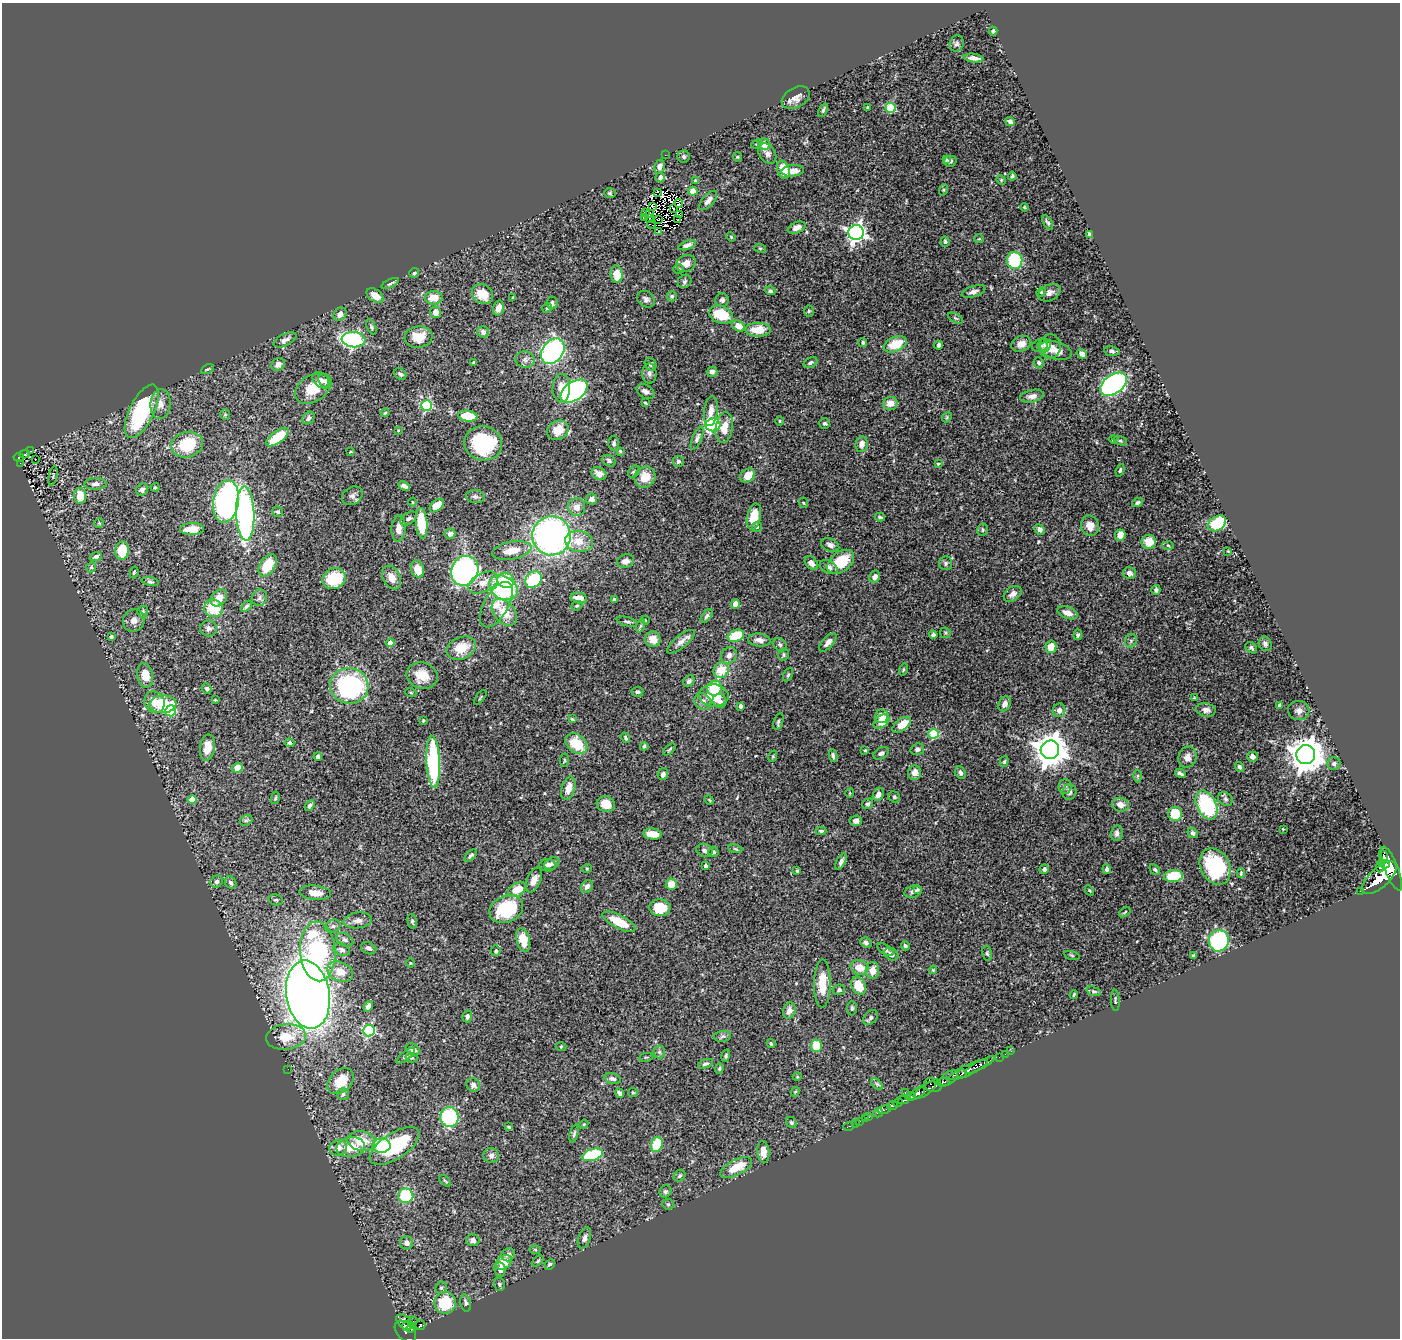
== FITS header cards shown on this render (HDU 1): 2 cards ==
NAXIS1  =                 1398
NAXIS2  =                 1336

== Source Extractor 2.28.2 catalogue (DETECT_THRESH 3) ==
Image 1398 x 1336 px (HDU 1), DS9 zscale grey, 1 PNG px = 1 image px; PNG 1402 x 1340 px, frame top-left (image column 1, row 1336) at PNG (2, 3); each listed source drawn as its Kron ellipse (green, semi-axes under 4 px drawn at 4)
Background 0.461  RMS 0.021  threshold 0.0633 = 3 sigma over >= 5 px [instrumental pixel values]
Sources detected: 491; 2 with non-positive FLUX_AUTO (blend fragments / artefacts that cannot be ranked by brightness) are neither listed nor drawn; the other 489 listed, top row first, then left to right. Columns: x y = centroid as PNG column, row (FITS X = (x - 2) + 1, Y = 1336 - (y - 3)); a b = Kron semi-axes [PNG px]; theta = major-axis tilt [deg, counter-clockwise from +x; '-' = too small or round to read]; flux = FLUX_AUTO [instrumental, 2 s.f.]
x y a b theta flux
993 31 4 3 - 2.3
957 44 8 7 - 3.6
974 58 10 4 -7 7.6
796 98 15 10 29 10
868 107 3 3 - 1.7
890 108 5 5 - 72
823 110 7 3 65 2.1
1010 122 5 4 - 4.1
757 144 5 4 - 1.8
764 144 6 5 - 15
767 153 11 8 -56 5.9
665 155 2 2 - 48
684 156 6 6 - 3
737 157 4 4 - 1.5
947 160 4 3 - 1.5
950 161 6 5 - 3.8
659 167 7 5 81 6.9
783 170 9 6 -71 24
793 171 11 5 6 12
1012 176 4 3 - 2.4
660 177 5 5 - 5.9
1001 180 5 4 - 1.6
695 181 4 3 - 1.8
943 190 6 3 71 1.6
693 191 4 4 - 27
658 192 4 3 - 650
610 193 6 5 - 2.2
708 201 12 5 48 7.2
679 203 4 2 - 0.99
652 206 4 3 - 3.6
1024 207 4 3 - 1.2
673 208 4 2 - 1.6
645 213 3 3 - 3.7
650 214 3 2 - 0.46
679 215 3 2 - 2.3
644 218 4 3 - 12
650 219 3 2 - 1.5
659 219 3 2 - 1.7
678 220 2 2 - 0.92
1048 222 8 4 -59 3
651 225 4 2 - 0.24
797 228 9 5 21 7.4
659 232 3 3 - 1.7
856 233 7 7 - 550
1089 234 4 3 - 3.1
731 237 5 4 - 1.3
979 239 5 4 - 1.5
945 242 5 4 - 2.5
687 245 9 4 19 5
760 248 6 4 -18 1.5
1015 260 8 7 - 78
686 263 10 8 28 12
678 269 5 5 - 2.1
414 273 5 4 - 2.8
617 274 9 6 -84 30
685 281 7 6 - 3.3
390 283 9 3 25 3.1
770 291 5 4 - 2.6
974 292 12 5 16 6.4
1041 292 5 4 - 1.6
1049 293 12 8 28 7.6
482 294 11 9 -37 24
375 296 9 6 -34 13
672 296 5 5 - 2.5
513 297 3 3 - 1.4
434 298 9 6 0 19
646 299 9 7 -39 5
722 300 7 6 - 4.1
552 303 6 5 - 4.2
498 308 8 5 75 11
547 308 5 4 - 2.3
809 311 5 5 - 1.9
436 312 6 5 - 8.9
340 314 7 6 - 7.2
721 315 12 8 -17 40
955 318 8 4 -27 2.3
738 326 6 5 - 14
371 327 8 4 -66 2.5
758 330 12 7 -1 24
483 332 6 5 - 5.4
418 337 14 10 8 27
285 340 12 6 27 6.2
354 340 12 7 -5 270
863 343 4 4 - 2.3
895 344 12 7 23 35
1021 344 10 7 21 12
938 345 4 3 - 3.5
1044 345 7 6 - 3.5
1040 346 8 6 15 3.6
1050 346 12 10 85 9.4
1056 350 16 9 -17 13
553 351 14 10 53 270
1112 351 8 5 -8 2.9
1082 354 6 4 -33 6.5
525 360 10 8 -2 6.3
474 363 3 3 - 2.2
810 363 7 5 27 3
1039 363 6 5 - 3.3
278 364 7 6 - 6.1
651 364 6 5 - 5.3
207 369 7 3 26 1.6
712 372 5 5 - 5.8
649 373 10 7 -89 5.5
400 374 6 5 - 3.5
321 380 9 6 -44 5.6
325 381 8 6 -51 4.4
1114 384 15 9 35 410
561 388 14 8 90 17
313 389 19 13 32 31
574 391 15 9 35 270
645 392 10 6 -29 6.3
1032 396 12 6 11 8.2
645 403 4 3 - 1.5
890 403 7 6 - 14
160 404 15 10 84 13
427 405 5 5 - 130
142 411 29 12 64 150
711 411 15 6 82 9.6
385 413 4 4 - 2
225 414 5 5 - 2.2
468 416 10 5 -8 43
947 417 6 4 48 1.7
308 418 7 5 49 4.5
780 421 5 3 - 1.2
824 423 6 5 - 2.5
713 425 7 6 - 170
724 427 15 8 82 20
398 430 3 3 - 0.98
558 430 11 9 32 24
278 437 13 6 37 52
697 438 12 4 67 4.4
1113 439 4 3 - 1.4
1120 441 7 4 -19 2
483 443 19 17 -12 96
614 443 7 5 -88 3.2
862 444 8 6 81 10
187 445 16 12 15 57
30 451 3 2 - 0.95
620 451 4 4 - 1.9
351 452 4 2 - 1
25 454 5 3 - 33
19 457 5 4 - 46
35 459 2 2 - 1.5
609 461 7 5 -29 3.5
678 461 5 5 - 3.5
20 463 2 2 - 5.2
938 464 3 3 - 1.4
1120 470 6 3 71 1.9
634 472 7 5 45 2.4
599 474 8 6 -27 9.3
53 476 10 3 78 1.4
748 476 8 6 41 15
645 477 11 10 - 22
96 484 11 6 3 6.2
404 486 6 4 -26 4.6
155 487 4 4 - 1.4
142 489 6 5 - 4.3
80 496 8 6 -87 31
352 496 11 8 36 5.8
475 497 9 6 -5 4.3
592 499 5 5 - 5.1
226 501 21 12 81 470
412 502 4 3 - 1
804 503 5 3 - 1.2
1137 503 6 4 28 3
437 506 8 5 42 26
576 507 9 8 - 10
278 512 5 5 - 2.6
245 514 27 9 -88 390
754 516 13 6 77 32
880 517 5 3 - 2.2
409 518 9 5 34 4.5
99 523 5 5 - 1.9
422 523 15 6 -86 56
1217 523 10 7 32 57
1090 526 10 9 - 13
757 527 5 5 - 1.9
398 528 13 7 87 12
192 529 12 6 2 23
1040 529 6 4 -43 5.5
983 530 6 5 - 2.3
450 534 5 5 - 5.5
1120 535 6 5 - 11
552 536 19 19 - 500
579 541 14 10 -8 22
1149 542 7 7 - 22
830 545 9 6 -20 6.3
1168 545 6 4 -4 2.2
122 550 9 7 83 37
512 550 20 8 11 22
1228 551 2 2 - 1
96 556 6 4 22 4.4
625 561 9 6 20 7.8
841 562 15 9 37 50
811 563 7 5 -45 6.6
946 563 7 6 - 3.2
268 565 12 7 58 40
91 567 5 4 - 2.2
829 567 9 6 -27 4.9
417 569 9 6 -72 25
465 571 15 13 62 390
134 572 6 4 73 2.1
1129 573 6 6 - 7.5
392 577 12 8 -61 14
875 577 6 5 - 7.7
334 579 12 10 26 55
506 580 8 7 - 28
533 580 9 7 44 75
150 581 9 4 -11 2.7
483 583 16 9 27 17
503 588 15 11 -30 160
1156 590 5 4 - 3.2
1013 594 10 6 38 7.2
219 598 9 7 46 15
260 598 8 7 - 5
579 598 8 5 -12 13
614 600 4 3 - 2.5
735 604 5 4 - 8.1
496 605 25 12 61 20
246 606 6 4 45 3.6
577 606 6 4 21 2
214 608 9 8 - 45
143 612 6 5 - 2.5
504 612 15 10 -49 25
1068 613 10 6 -20 11
707 616 8 4 52 3.2
134 620 11 10 - 9.3
645 620 4 2 - 0.87
627 622 10 4 -14 3.6
640 626 7 4 70 2.2
209 628 8 8 - 6.1
945 633 6 5 - 2
933 635 4 4 - 5.2
1078 635 5 4 - 2.6
736 636 8 5 21 44
111 637 4 3 - 2.4
653 639 8 7 - 15
759 640 11 6 -9 8.9
1131 641 7 6 - 3
681 642 17 6 38 9.1
828 642 11 5 48 9
390 643 4 4 - 22
1265 644 7 6 - 3.9
780 645 7 6 - 3.5
1051 647 6 5 - 21
461 648 15 10 23 29
1251 648 6 5 - 3.1
729 655 9 7 53 6.8
784 655 6 5 - 2.5
903 669 6 4 71 1.8
721 670 8 7 - 29
145 675 12 7 -78 23
788 675 7 4 63 2.3
422 676 16 13 -20 25
689 681 6 5 - 3.7
349 686 19 18 - 220
207 688 5 4 - 2.9
714 688 7 7 - 41
637 692 6 5 - 2.9
411 693 5 3 - 1.4
714 695 15 11 -2 42
480 697 9 2 55 1.3
1194 698 4 3 - 1.1
215 700 3 3 - 1.3
703 701 9 7 -34 8.6
720 701 7 6 - 5.5
155 702 11 10 - 19
163 704 13 9 3 63
1005 704 8 5 64 6.6
1279 705 4 3 - 2
741 706 4 3 - 3.6
1059 710 7 6 - 7.5
1206 710 10 7 -11 7.1
171 711 5 5 - 76
1299 711 11 9 -4 7.4
881 716 7 6 - 8.3
572 719 4 3 - 1.5
423 721 4 3 - 1.6
778 721 8 4 72 2.5
881 721 9 6 40 29
902 725 11 5 37 28
933 734 5 5 - 66
625 738 5 4 - 2.2
289 743 5 4 - 2.9
576 744 12 8 -39 46
644 746 4 3 - 2.3
207 748 13 7 81 22
669 749 7 4 41 2.2
917 749 7 5 18 4.2
865 750 4 3 - 1.6
1050 750 9 9 - 2700
881 753 8 5 31 4.7
1306 755 9 9 - 3300
318 756 4 4 - 4.6
773 756 6 3 72 1.6
833 756 6 3 -80 3
1187 757 11 9 74 9.4
1252 757 5 5 - 8.4
564 760 7 3 83 1.6
433 762 26 6 -87 160
1004 762 5 4 - 2.2
1334 763 7 6 - 4
1239 767 5 4 - 3
237 768 6 5 - 14
915 773 7 6 - 11
960 773 6 5 - 3.7
1180 773 5 3 - 3.5
663 774 6 5 - 4.6
1138 776 6 4 89 1.9
1065 786 7 6 - 4.1
568 788 12 6 74 14
1069 792 8 7 - 5.3
850 793 4 3 - 1
878 794 7 5 63 7.3
894 797 6 5 - 2.4
275 798 6 3 76 2
192 799 4 4 - 25
1225 799 8 6 -36 3.7
709 800 5 4 - 1.5
606 804 9 8 - 17
868 804 6 4 33 2.7
1120 805 8 7 - 10
1207 805 15 9 -64 130
310 806 6 3 53 3.9
1175 814 7 7 - 33
246 820 7 5 27 2.9
856 821 6 5 - 5.1
1283 829 3 3 - 0.88
821 831 5 3 - 2.3
1117 833 8 6 77 5.3
1193 833 6 4 -47 3.5
653 834 9 5 -6 17
735 849 7 3 -9 1.7
704 850 8 6 -18 4.5
713 852 5 5 - 3.8
471 856 8 4 44 3.4
1383 856 7 3 -71 110
841 862 9 4 63 4.8
552 863 8 5 27 4.1
1384 864 5 4 - 140
547 865 8 6 0 4.8
706 866 3 3 - 4
1380 866 6 3 83 96
1215 867 19 14 -61 110
587 868 5 3 - 1.2
1391 868 23 6 -69 1000
1044 869 5 4 - 3.3
1107 869 5 4 - 3
1155 869 6 4 -49 1.9
797 871 4 3 - 1.6
1241 873 5 3 - 1.7
1174 876 9 6 8 52
1379 878 21 9 42 1400
534 880 13 6 67 11
217 882 6 5 - 3.8
231 883 6 5 - 4.1
671 884 5 5 - 22
587 887 7 5 54 5.3
517 890 10 6 33 29
917 890 4 4 - 2
1089 890 5 3 - 1.4
913 891 9 6 18 5.2
1360 891 2 2 - 5.4
315 893 16 7 -6 17
276 900 7 5 -13 2.6
660 908 10 8 -3 39
506 909 17 13 23 80
1125 912 6 3 36 1.5
358 920 14 8 7 7.7
412 921 7 4 -78 2.7
619 922 18 6 -27 33
333 926 8 6 25 4.4
345 940 9 6 -31 4
523 940 12 6 -77 25
1219 941 11 10 - 220
866 943 6 5 - 4.1
905 946 4 3 - 2.4
369 948 8 5 -24 5
342 950 9 6 -21 4.6
885 950 9 5 -32 3.2
318 951 30 17 -86 220
496 951 5 4 - 2.7
987 953 7 5 -79 2.6
891 954 8 5 -34 5
1072 955 8 3 -14 1.7
1193 955 3 2 - 1.7
410 963 4 3 - 1.1
859 967 9 7 -14 19
873 970 8 6 -89 15
933 970 4 3 - 1.5
340 972 13 9 -24 17
822 983 24 8 89 30
859 986 9 7 -60 31
839 990 6 5 - 3
1094 991 7 4 -18 2.2
308 995 34 21 -81 1700
1074 995 4 3 - 1.8
1115 1000 10 2 -87 1.9
368 1006 6 4 58 5.2
852 1008 7 5 -90 2.9
789 1011 8 6 71 8.3
467 1016 6 4 73 3.8
871 1017 8 5 46 4.3
369 1031 6 6 - 160
723 1036 8 5 7 2.9
286 1037 20 12 6 37
771 1044 4 3 - 1.6
816 1046 6 5 - 32
561 1047 5 3 - 1.4
413 1049 8 5 -34 6.5
1011 1051 3 2 - 3.4
659 1052 6 6 - 2.8
1005 1054 2 2 - 4.8
406 1056 11 4 39 4.3
726 1056 6 3 73 2.3
646 1057 7 3 9 1.9
999 1057 2 2 - 7.9
411 1058 6 4 1 2.5
705 1064 8 4 20 3.1
980 1065 17 3 29 150
719 1068 5 4 - 1.9
288 1069 2 2 - 9.1
968 1070 21 5 25 250
962 1074 5 2 - 75
797 1077 4 3 - 1.1
949 1078 11 5 37 130
613 1079 8 5 -17 4.6
341 1081 15 10 43 31
943 1082 6 3 7 53
877 1084 7 4 -45 2.5
473 1085 7 6 - 6
933 1085 9 7 -18 80
925 1090 13 5 35 150
795 1092 5 3 - 1.4
619 1093 5 3 - 3.1
633 1093 5 4 - 1.7
905 1093 3 2 - 6.1
917 1093 9 5 37 370
343 1094 6 6 - 2.8
911 1097 5 3 - 120
903 1100 5 3 - 150
898 1102 5 3 - 95
893 1105 5 3 - 88
884 1109 7 3 16 76
878 1113 5 3 - 27
449 1117 10 9 - 120
869 1117 3 2 - 5.8
865 1119 2 2 - 1.2
860 1121 2 2 - 3.7
791 1122 6 5 - 2
856 1123 2 2 - 2.1
584 1124 5 3 - 1.5
849 1126 5 3 - 11
509 1127 4 3 - 1.9
574 1134 9 3 75 2.5
361 1141 14 10 -12 31
657 1144 7 5 69 50
381 1146 9 7 2 67
395 1146 28 13 33 99
351 1147 14 10 8 25
338 1148 9 8 - 12
763 1152 11 6 -86 15
491 1155 7 7 - 5.9
593 1155 10 5 18 87
736 1167 17 7 27 29
679 1176 6 5 - 3.1
445 1181 7 2 -42 1.4
665 1191 6 5 - 3
406 1196 7 7 - 74
668 1204 6 5 - 2.4
584 1238 11 6 72 5.9
473 1240 7 6 - 5.7
406 1243 6 6 - 7.5
535 1249 6 4 -1 1.8
508 1255 7 6 - 6.8
538 1261 7 4 46 2.4
504 1262 8 6 39 26
550 1264 5 4 - 2.8
500 1270 7 5 -82 6.4
499 1284 7 5 -68 2.6
441 1288 6 5 - 2.6
445 1303 11 10 - 54
466 1303 8 5 -76 3.8
413 1321 5 2 - 24
404 1322 9 6 -43 180
420 1325 5 5 - 64
407 1326 5 4 - 130
411 1328 5 4 - 97
405 1331 12 8 -43 87
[2 non-positive-flux detections neither listed nor drawn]